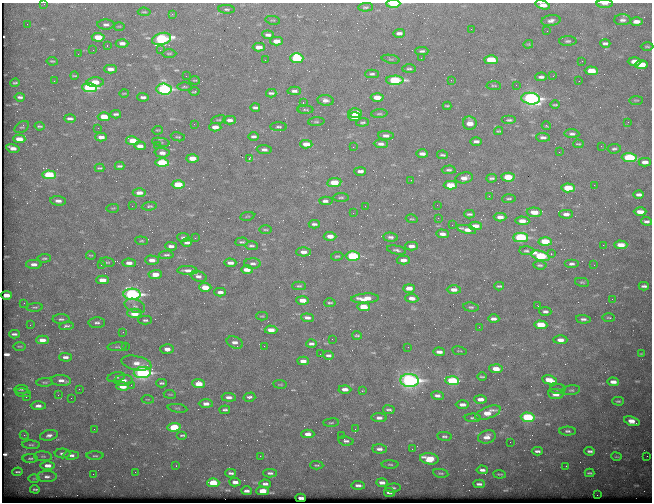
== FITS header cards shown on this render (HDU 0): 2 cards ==
NAXIS1  =                  650 / Width of table row in bytes
NAXIS2  =                  500 / Number of rows in table

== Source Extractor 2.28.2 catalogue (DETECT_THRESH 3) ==
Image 650 x 500 px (HDU 0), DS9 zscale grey, 1 PNG px = 1 image px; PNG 654 x 504 px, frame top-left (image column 1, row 500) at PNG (2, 3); each listed source drawn as its Kron ellipse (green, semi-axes under 4 px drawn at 4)
Background 666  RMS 3.5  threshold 10.6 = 3 sigma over >= 5 px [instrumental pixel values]
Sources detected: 374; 2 with non-positive FLUX_AUTO (blend fragments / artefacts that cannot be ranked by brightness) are neither listed nor drawn; the other 372 listed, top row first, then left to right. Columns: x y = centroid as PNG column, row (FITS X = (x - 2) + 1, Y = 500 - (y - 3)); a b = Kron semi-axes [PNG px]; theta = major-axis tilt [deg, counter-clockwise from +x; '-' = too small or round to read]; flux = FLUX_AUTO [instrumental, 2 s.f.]
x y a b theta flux
44 4 2 2 - 98
393 4 7 3 0 9700
605 4 8 3 -2 860
543 5 8 4 -16 2200
365 7 7 4 4 400
226 9 8 4 -5 440
144 12 6 4 -6 330
172 14 3 3 - 620
273 20 7 2 -10 190
622 20 8 5 1 810
551 21 9 5 10 1000
636 21 6 3 0 1300
27 24 2 2 - 140
106 25 8 5 0 840
119 26 5 3 - 240
471 29 3 2 - 200
547 31 3 2 - 170
399 33 6 3 3 890
268 35 5 3 - 690
98 37 6 4 -3 4100
162 39 9 6 16 30000
276 41 6 4 -1 2000
568 41 9 5 1 510
122 43 6 4 -2 1000
605 43 5 3 - 530
528 44 5 4 - 230
107 46 3 2 - 150
259 47 6 4 0 1600
647 47 6 2 -1 260
93 50 2 2 - 440
160 50 2 2 - 820
422 51 6 3 1 510
169 53 7 3 0 300
78 54 2 2 - 95
297 58 7 5 -1 14000
421 58 2 2 - 110
391 59 9 3 -10 260
265 60 2 2 - 230
491 60 7 4 -2 8600
52 61 5 3 - 300
582 61 2 2 - 160
635 61 7 4 -1 2000
641 65 6 4 1 4200
110 69 6 4 -3 1400
409 69 7 3 0 420
591 71 6 4 -3 3800
372 74 7 3 1 500
74 76 4 2 - 230
186 76 2 2 - 240
553 76 3 2 - 190
541 77 5 3 - 660
195 80 5 2 - 200
395 80 8 4 0 17000
451 80 2 2 - 710
54 81 2 2 - 150
579 81 3 2 - 190
95 82 8 5 2 3200
15 83 4 2 - 300
516 85 2 2 - 330
494 86 7 3 -4 260
184 87 7 3 -1 330
89 88 7 4 -3 26000
164 89 7 5 -5 43000
194 91 5 3 - 300
294 91 7 3 -2 720
124 93 4 3 - 200
271 93 5 3 - 470
20 97 5 3 - 560
143 97 6 3 -3 690
377 97 6 4 -2 2400
531 99 9 6 -6 62000
325 100 8 5 -8 970
636 100 7 3 0 250
303 103 3 2 - 610
555 105 5 2 - 270
447 106 4 3 - 320
255 107 5 3 - 470
305 110 8 3 -1 290
355 113 6 5 - 5100
116 114 5 3 - 510
379 114 8 3 4 350
354 116 6 3 -3 4300
104 117 6 4 -3 3900
70 118 6 3 -2 650
219 120 7 3 12 310
229 120 6 4 -1 840
509 120 7 3 0 420
316 122 8 3 4 340
363 122 6 3 5 340
628 122 3 2 - 390
470 123 7 6 - 2100
194 124 2 2 - 280
40 126 5 2 - 340
546 126 4 3 - 230
22 127 8 5 33 360
215 127 6 4 -2 1800
278 127 8 4 -1 400
98 128 2 2 - 140
157 130 5 2 - 190
498 131 4 3 - 280
572 134 7 4 -2 640
254 136 5 3 - 600
386 136 8 4 -4 890
101 137 6 4 -1 1200
178 137 7 4 -12 310
543 137 7 4 -4 710
19 139 6 4 -2 2400
133 141 7 4 -9 3900
476 141 6 3 0 700
161 142 9 2 -11 280
306 144 6 4 -3 2300
381 144 7 4 -4 800
578 144 5 3 - 280
157 145 4 3 - 230
140 146 6 4 -4 1300
601 146 2 2 - 140
353 147 2 2 - 310
13 148 7 3 -12 1500
614 149 6 4 7 470
264 150 7 4 -4 840
559 152 2 2 - 510
162 153 7 4 -3 1400
422 154 6 3 -1 1000
442 155 5 2 - 400
192 158 6 4 -1 2500
629 158 7 4 -4 17000
249 159 3 3 - 4200
645 162 6 4 0 1200
162 163 6 4 -1 14000
120 166 5 2 - 390
100 168 5 2 - 280
449 170 7 4 1 500
360 171 6 3 0 940
49 175 7 4 -3 12000
508 177 6 4 -3 5200
464 178 9 5 12 1300
491 178 5 3 - 470
411 180 2 2 - 110
334 183 7 4 7 4900
178 184 6 4 -1 6600
450 185 6 4 -1 4700
594 185 3 2 - 160
568 188 7 4 -4 6400
139 193 6 4 2 1400
639 195 5 3 - 750
489 196 3 3 - 200
341 197 8 3 0 360
509 199 7 3 4 370
58 201 8 5 -4 1300
326 201 7 3 -3 960
437 205 2 2 - 350
132 206 2 2 - 200
149 206 7 4 6 430
365 206 2 2 - 99
113 208 6 3 2 230
534 212 7 4 -4 2800
640 212 6 3 -1 1600
353 213 3 2 - 260
469 214 5 3 - 420
566 214 7 4 -1 1100
247 216 7 2 11 200
500 217 6 4 -1 1200
438 218 3 2 - 210
412 219 6 3 -15 280
522 221 7 4 -2 1700
647 221 5 3 - 580
314 224 5 3 - 540
452 225 2 2 - 170
475 226 6 4 -1 1700
467 229 9 3 -12 1600
265 230 6 3 0 270
442 234 6 4 -4 1100
330 236 6 4 -2 1700
183 237 6 3 -4 450
391 237 7 4 -5 620
521 237 7 4 0 25000
195 238 3 2 - 350
142 241 6 4 -5 300
545 241 6 4 -3 6500
242 242 6 3 4 370
187 243 5 3 - 590
603 245 2 2 - 1100
621 245 6 4 -1 2500
171 246 6 3 -1 840
251 246 6 3 -1 450
411 246 6 4 -2 1100
396 250 10 3 -12 530
526 251 7 4 -4 450
304 252 7 4 -1 1300
551 254 2 2 - 1500
91 255 5 2 - 220
166 255 7 3 4 440
337 256 6 3 7 330
353 256 7 4 -1 20000
540 256 9 4 -16 15000
44 258 7 3 4 360
152 260 7 4 -1 1300
403 260 7 4 0 1300
107 262 7 4 -13 380
129 263 7 4 -2 1200
230 263 6 3 -3 1000
253 263 8 5 -1 630
34 264 8 4 -1 1100
572 264 7 4 0 600
101 265 3 3 - 320
540 265 7 3 -5 400
594 265 2 2 - 160
187 270 10 4 -2 1100
247 270 6 3 -1 1900
155 274 7 4 2 2400
198 276 8 5 -19 960
102 280 6 4 -2 2500
582 282 7 4 -12 320
299 286 7 4 0 360
499 286 5 3 - 350
644 286 5 3 - 480
205 287 6 4 -3 3700
409 288 6 4 0 1700
454 290 7 4 -1 1300
220 292 6 3 0 830
132 294 8 5 -4 55000
6 295 5 3 - 1200
365 298 14 5 4 2800
412 298 6 4 -5 1300
612 299 2 2 - 160
302 300 6 4 -1 2200
24 303 2 2 - 130
330 303 6 2 3 310
135 306 10 6 -22 1000
538 306 3 2 - 510
35 307 8 3 4 340
364 307 6 4 -3 4600
471 307 8 4 -6 430
545 311 6 4 -5 570
134 313 7 4 0 4800
262 316 5 3 - 240
307 318 6 3 -5 870
609 318 6 3 -1 230
61 319 8 5 0 540
494 319 6 3 -2 930
583 319 7 4 -4 580
145 320 7 4 -1 430
97 323 8 5 -1 650
30 325 2 2 - 190
541 325 6 4 -3 5200
66 326 7 3 5 510
479 327 2 2 - 120
271 330 6 4 -1 2000
123 332 2 2 - 500
14 334 5 3 - 550
357 335 5 2 - 300
332 339 2 2 - 440
42 340 6 4 -2 1900
560 340 7 4 -2 1500
235 343 8 5 -25 1000
311 344 5 3 - 600
19 346 6 3 0 250
125 346 2 2 - 140
264 346 2 2 - 110
117 347 10 4 4 400
408 347 2 2 - 120
167 349 7 4 -3 1200
459 351 7 2 -10 180
439 352 6 3 -3 1100
320 354 2 2 - 150
641 354 3 2 - 160
329 355 5 3 - 550
65 357 6 3 -2 880
303 361 6 3 -3 1100
136 363 15 7 -12 1900
496 369 6 4 -4 2300
142 372 8 5 4 49000
116 377 9 5 10 530
482 377 5 2 - 280
61 380 10 5 -5 1300
123 380 9 5 2 1100
410 380 9 6 -5 77000
549 380 7 4 -11 3700
452 381 7 4 -3 13000
45 382 8 3 4 380
613 382 6 3 -3 1400
161 383 5 3 - 380
199 384 6 4 -5 3800
280 384 7 3 -8 240
131 385 3 3 - 230
123 386 6 4 -2 3800
21 389 7 3 3 350
79 389 2 2 - 150
345 389 6 4 -2 1400
558 389 8 5 -1 450
571 390 9 5 9 470
362 391 2 2 - 200
23 393 8 2 -9 230
170 394 6 3 -8 220
556 394 7 5 -5 1900
58 395 2 2 - 460
437 395 6 4 -8 730
26 397 3 2 - 150
229 397 7 4 -4 950
249 397 6 4 14 660
71 398 2 2 - 110
148 399 6 2 -5 190
481 399 6 3 -2 1400
618 401 5 3 - 350
206 404 7 4 -2 1300
462 405 7 4 -1 1100
38 406 7 4 0 1200
177 408 10 3 -9 290
225 410 5 3 - 460
389 410 6 3 -7 440
488 413 13 6 21 3200
528 417 7 4 -5 17000
379 418 8 4 -2 880
473 418 8 4 -1 400
632 421 8 4 -19 1900
331 423 8 3 5 290
174 427 7 4 5 7100
94 429 2 2 - 110
355 429 2 2 - 130
568 431 8 4 -1 550
308 434 6 4 -1 1400
24 435 4 3 - 270
49 435 9 5 10 930
182 435 5 3 - 330
341 435 2 2 - 170
444 436 7 4 -6 420
487 437 9 6 16 1600
346 441 7 4 -10 550
510 442 2 2 - 320
31 445 9 4 -4 430
379 449 7 4 -4 880
412 449 3 2 - 190
537 451 5 3 - 610
590 451 5 3 - 590
62 453 8 5 0 640
71 455 7 4 -1 800
43 456 9 5 -5 460
95 456 8 3 0 310
260 456 2 2 - 1500
647 456 2 2 - 100
616 457 5 2 - 220
30 458 7 3 0 370
429 459 9 5 -8 4700
390 464 8 3 -1 340
48 465 7 4 0 1600
317 465 7 4 -1 340
176 466 3 2 - 260
566 466 2 2 - 130
482 470 5 3 - 760
17 472 5 2 - 320
135 472 2 2 - 130
231 473 5 3 - 550
270 473 7 3 -1 480
441 473 8 3 -9 390
589 473 5 3 - 370
93 474 2 2 - 260
500 474 6 2 -7 300
47 477 10 5 -1 870
34 478 6 4 1 310
235 482 6 3 -4 1000
213 483 6 4 1 6000
382 483 6 3 -3 1100
265 484 6 3 -5 710
479 484 6 3 -3 600
358 485 7 3 -4 770
393 488 8 4 5 470
35 489 5 3 - 320
247 491 5 3 - 680
262 491 6 4 1 3300
389 492 5 3 - 560
597 495 2 2 - 1900
301 498 5 3 - 650
At the frame edge (FLAGS 8, measured only in part): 4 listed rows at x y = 44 4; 393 4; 605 4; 543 5
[2 non-positive-flux detections neither listed nor drawn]